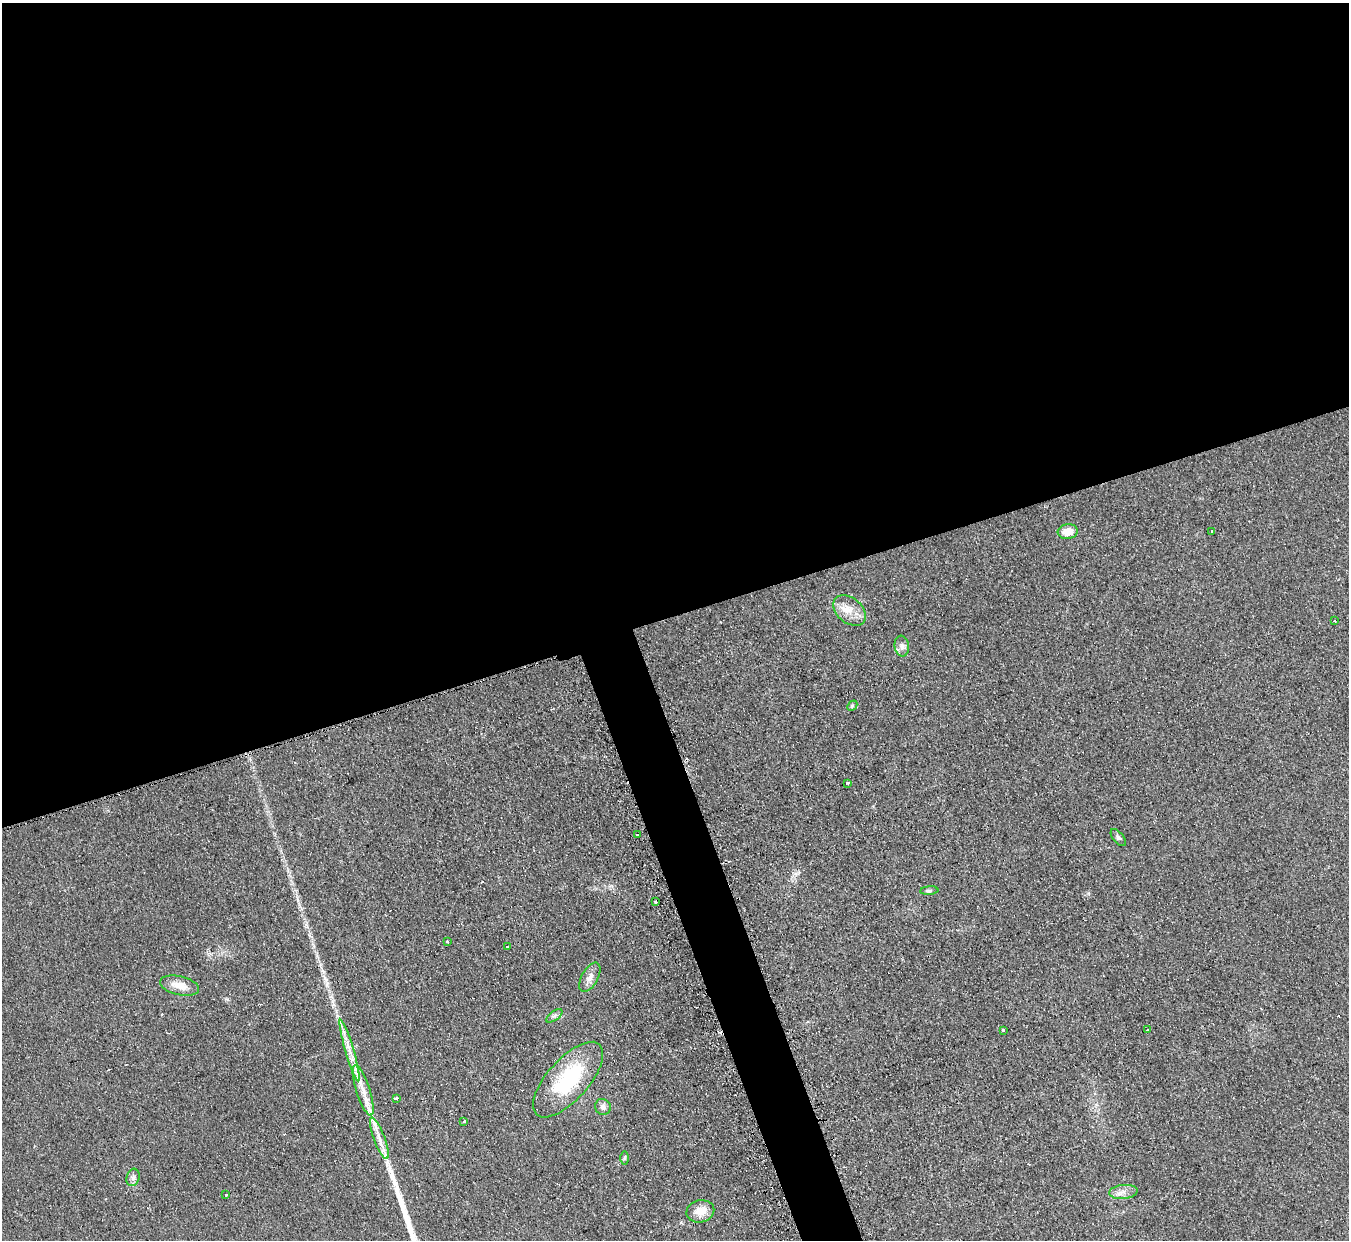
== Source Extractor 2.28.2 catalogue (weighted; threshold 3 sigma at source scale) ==
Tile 2 of 4 x 4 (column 2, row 1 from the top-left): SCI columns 1366-2712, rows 3991-5228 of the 5413 x 5375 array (HDU 1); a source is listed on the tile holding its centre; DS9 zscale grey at full resolution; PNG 1351 x 1242 px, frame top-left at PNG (2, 3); each listed source drawn as its Kron ellipse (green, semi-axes under 4 px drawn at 4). Shown black and unused: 52% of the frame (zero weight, under 2 of 3 exposures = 2% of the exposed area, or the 3 px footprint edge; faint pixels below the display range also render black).
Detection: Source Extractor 2.28.2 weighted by HDU 2 'WHT'; one run over the whole footprint, this tile lists its part. Background 0.0957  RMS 0.011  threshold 0.0514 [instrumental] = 3 sigma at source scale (4.5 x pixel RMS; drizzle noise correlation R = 1.50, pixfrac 1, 0.05/0.05 arcsec/px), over >= 5 px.
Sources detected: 38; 4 cosmic-ray / hot-pixel residue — neither listed nor drawn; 4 inside a brighter listed object's ellipse — not listed separately; the other 30 listed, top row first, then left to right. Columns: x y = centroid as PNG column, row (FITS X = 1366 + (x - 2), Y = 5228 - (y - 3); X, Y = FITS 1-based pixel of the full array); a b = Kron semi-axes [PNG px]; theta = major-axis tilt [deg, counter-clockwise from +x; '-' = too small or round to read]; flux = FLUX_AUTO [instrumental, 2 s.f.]
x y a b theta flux
1211 531 3 3 - 2.3
1068 532 10 7 7 15
849 611 18 12 -41 16
1334 621 3 3 - 1.5
902 646 10 7 -82 4.9
852 706 6 4 46 1.6
848 783 3 3 - 5.9
637 834 3 3 - 5.3
1118 837 10 5 -50 3
929 891 9 3 5 1.9
655 901 3 3 - 3.5
447 941 3 3 - 2.8
508 946 3 3 - 3.5
590 977 16 8 61 8.1
180 986 20 9 -13 13
554 1016 9 4 35 2.9
1004 1030 3 3 - 4
1148 1030 3 3 - 3.9
350 1051 32 4 -74 14
568 1080 47 20 48 85
363 1090 26 7 -72 16
396 1098 4 3 - 3.9
603 1107 8 7 - 4.4
464 1121 3 2 - 3.2
379 1138 22 5 -69 10
624 1158 7 4 -90 1.8
133 1177 9 6 75 3.7
1123 1192 14 7 5 6.9
226 1194 3 3 - 3.1
700 1211 14 11 13 14